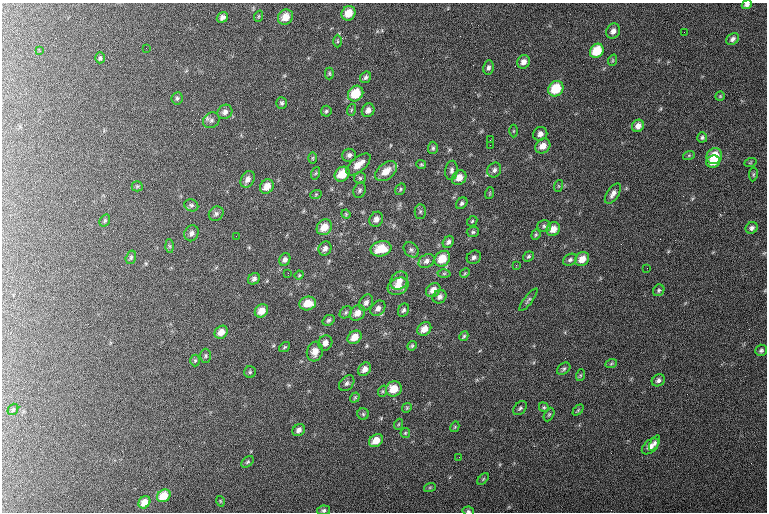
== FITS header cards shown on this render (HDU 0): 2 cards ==
NAXIS1  =                  765 / length of data axis 1
NAXIS2  =                  510 / length of data axis 2

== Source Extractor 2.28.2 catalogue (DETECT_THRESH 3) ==
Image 765 x 510 px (HDU 0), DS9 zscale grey, 1 PNG px = 1 image px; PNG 769 x 514 px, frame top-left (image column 1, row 510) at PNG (2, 3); each listed source drawn as its Kron ellipse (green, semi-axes under 4 px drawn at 4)
Background 131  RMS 7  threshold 21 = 3 sigma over >= 5 px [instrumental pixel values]
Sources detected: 155; all 155 listed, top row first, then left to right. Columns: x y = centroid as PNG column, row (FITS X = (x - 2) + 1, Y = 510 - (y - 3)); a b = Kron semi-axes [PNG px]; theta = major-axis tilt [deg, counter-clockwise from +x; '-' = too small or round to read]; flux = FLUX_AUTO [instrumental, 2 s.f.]
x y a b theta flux
747 5 5 4 - 1300
349 13 7 6 - 6400
259 16 6 3 71 470
222 17 6 5 - 1600
285 17 8 7 - 5900
613 31 8 6 61 2200
684 32 2 2 - 230
733 39 7 5 37 1400
337 41 6 4 -90 610
146 48 2 2 - 230
40 51 2 2 - 360
597 51 8 6 53 12000
100 58 5 4 - 720
613 60 6 3 71 510
523 62 7 6 - 2600
488 68 7 5 80 1300
329 73 6 4 90 620
366 77 6 5 - 1100
556 89 8 7 - 14000
356 94 8 7 - 11000
720 96 5 4 - 540
177 98 6 5 - 930
282 103 6 5 - 900
351 110 6 3 71 580
368 110 7 6 - 2300
326 111 5 5 - 800
225 112 8 7 - 1800
211 120 9 7 36 1600
638 126 6 5 - 2600
513 131 6 4 89 490
540 134 7 6 - 2200
702 137 5 5 - 840
490 140 2 2 - 250
490 145 3 2 - 4200
543 146 8 7 - 4400
433 148 6 5 - 820
349 155 7 6 - 1500
689 155 6 4 19 510
714 156 8 7 - 11000
312 158 6 4 89 560
713 162 7 6 - 6000
750 163 6 4 19 540
358 164 15 7 40 5600
421 165 5 4 - 600
451 170 9 6 84 1500
494 170 7 6 - 1600
386 171 12 8 40 6400
316 173 6 4 70 670
342 174 8 7 - 9500
753 174 7 3 81 590
360 178 6 6 - 970
459 178 8 6 45 4600
248 179 9 6 61 2200
137 186 5 5 - 660
267 186 8 6 51 4700
558 186 6 4 72 500
400 189 6 4 59 720
360 190 8 6 71 1100
490 193 6 3 72 490
316 194 6 3 19 480
613 194 11 6 56 2300
462 203 6 5 - 1000
191 205 7 6 - 1100
420 212 7 5 89 930
216 214 8 6 39 1400
346 214 5 4 - 550
376 219 8 6 61 2400
105 220 6 5 - 640
472 221 6 4 46 630
544 226 7 5 -2 1000
324 227 8 7 - 5800
752 228 6 5 - 1400
553 229 7 6 - 4200
473 232 6 5 - 780
191 233 8 7 - 1900
536 235 5 4 - 640
236 236 2 2 - 510
448 242 6 5 - 1300
170 246 7 4 -88 690
325 249 7 6 - 2000
381 249 10 7 13 10000
411 250 8 6 -45 1500
528 256 6 4 38 730
131 257 7 5 75 920
474 257 7 6 - 1400
285 259 6 5 - 1500
442 259 8 7 - 8800
582 259 8 6 43 5100
570 260 7 5 30 1100
427 261 8 6 36 1900
516 265 3 3 - 520
647 268 2 2 - 290
288 273 2 2 - 430
444 273 6 4 1 650
465 273 5 4 - 540
299 275 4 4 - 440
254 279 6 5 - 1300
399 281 10 8 51 3700
398 286 11 8 28 5600
433 290 8 6 42 3600
659 290 6 5 - 890
440 297 7 6 - 1700
528 300 14 3 52 970
308 303 8 7 - 6500
366 303 8 6 58 1800
378 308 8 6 49 2100
404 310 7 5 64 1200
261 311 7 6 - 4800
346 312 7 5 46 840
357 313 8 6 48 3600
328 320 6 5 - 980
424 329 7 6 - 4400
221 332 7 6 - 3500
464 336 5 4 - 660
355 337 7 6 - 5200
325 343 8 7 - 2600
412 346 5 4 - 630
285 347 6 4 36 540
761 350 6 5 - 950
315 351 10 8 74 4500
206 356 7 5 -90 820
195 360 6 5 - 660
611 364 6 4 20 580
365 369 7 6 - 2700
564 369 7 5 39 940
250 372 6 6 - 750
581 375 6 4 71 550
658 380 7 5 34 1500
347 383 9 6 50 1300
394 389 8 7 - 7300
383 391 6 4 71 580
355 397 5 4 - 540
544 407 5 4 - 630
407 408 5 4 - 560
520 408 8 5 49 970
13 409 6 5 - 660
578 410 6 4 46 620
363 414 6 5 - 750
549 414 7 4 62 700
399 424 5 3 - 460
455 427 5 4 - 490
299 430 7 5 44 1900
405 433 5 4 - 550
376 441 7 5 38 5300
654 443 8 4 59 1200
650 446 10 6 42 3600
459 457 2 2 - 350
248 462 7 5 40 700
483 479 7 4 46 590
430 487 6 4 19 540
164 496 7 6 - 6700
220 501 5 3 - 400
144 502 6 5 - 4000
324 510 7 5 8 1000
468 511 6 4 -12 780
At the frame edge (FLAGS 8, measured only in part): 3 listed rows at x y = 747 5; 324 510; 468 511